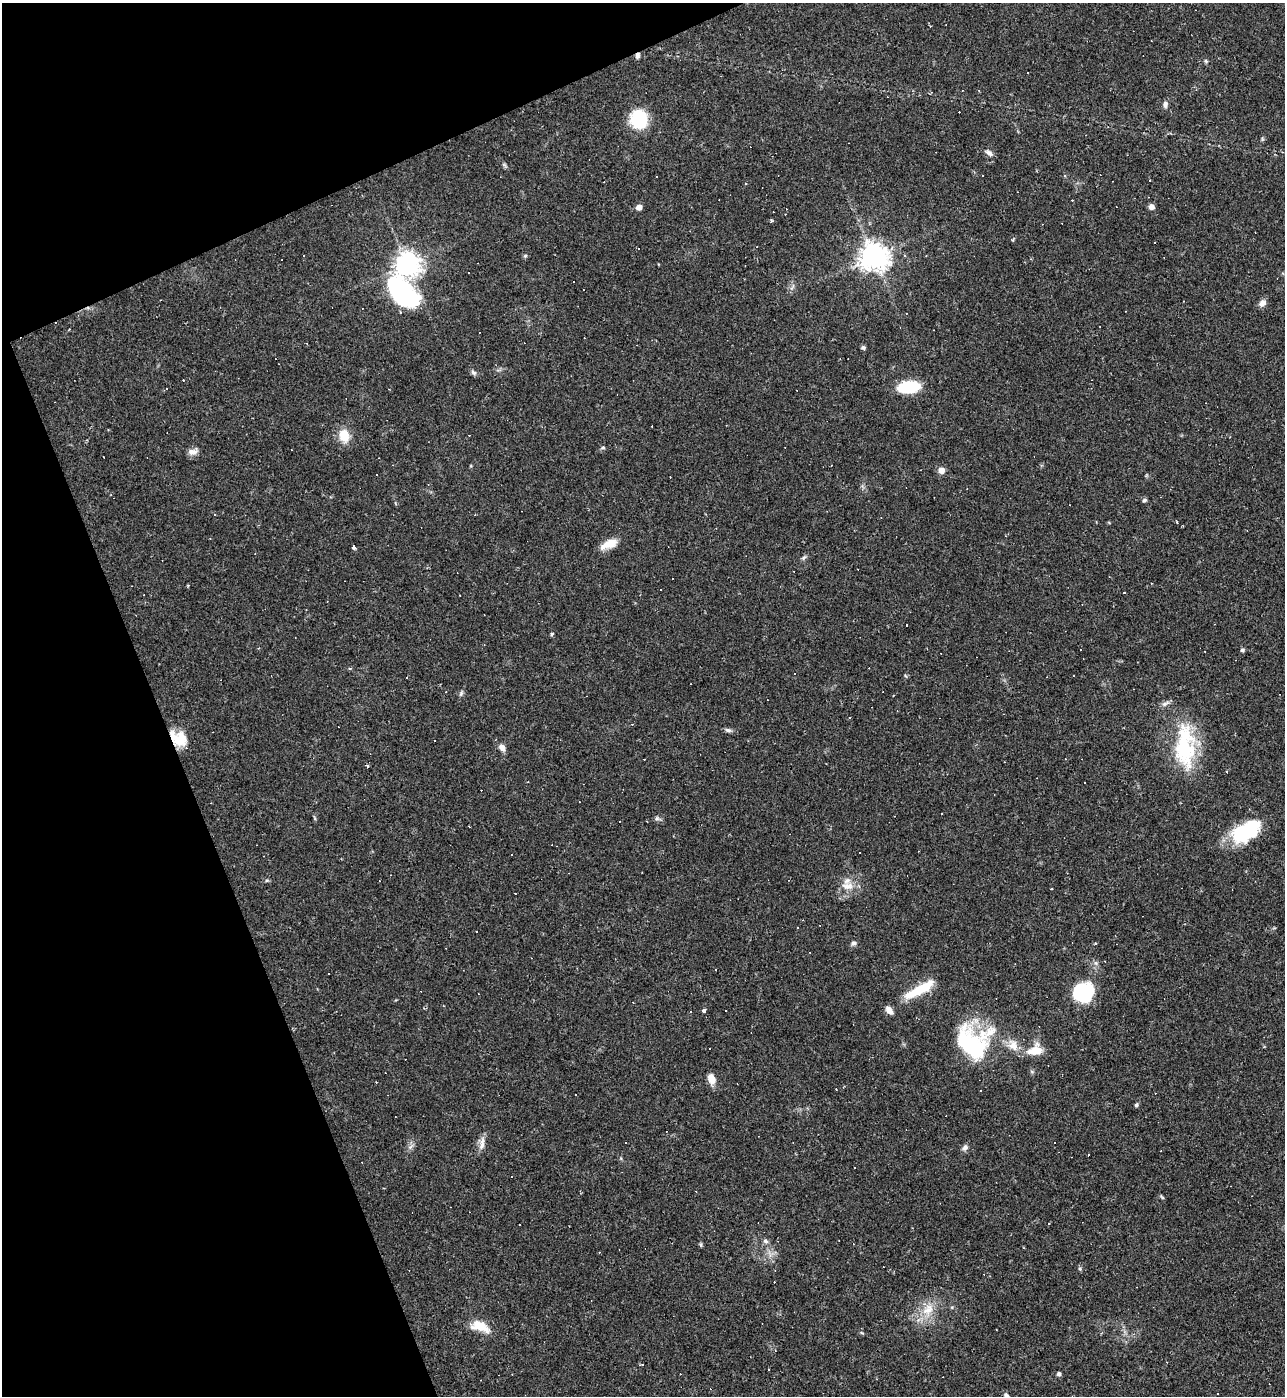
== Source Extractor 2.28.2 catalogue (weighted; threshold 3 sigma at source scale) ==
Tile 5 of 4 x 4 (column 1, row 2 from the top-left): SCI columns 150-1432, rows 2787-4180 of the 5561 x 5573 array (HDU 1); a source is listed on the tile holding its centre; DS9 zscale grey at full resolution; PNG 1287 x 1398 px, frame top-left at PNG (2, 3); no overlay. Shown black and unused: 20% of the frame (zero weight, under 2 of 3 exposures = <1% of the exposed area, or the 3 px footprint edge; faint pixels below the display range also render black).
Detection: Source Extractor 2.28.2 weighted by HDU 2 'WHT'; one run over the whole footprint, this tile lists its part. Background 0.0322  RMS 0.0048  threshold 0.0218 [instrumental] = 3 sigma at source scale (4.5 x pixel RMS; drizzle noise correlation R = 1.50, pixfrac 1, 0.05/0.05 arcsec/px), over >= 5 px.
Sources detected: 140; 1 inside a brighter object's white glare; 65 cosmic-ray / hot-pixel residue — not listed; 2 inside a brighter listed object's ellipse — not listed separately; the other 72 listed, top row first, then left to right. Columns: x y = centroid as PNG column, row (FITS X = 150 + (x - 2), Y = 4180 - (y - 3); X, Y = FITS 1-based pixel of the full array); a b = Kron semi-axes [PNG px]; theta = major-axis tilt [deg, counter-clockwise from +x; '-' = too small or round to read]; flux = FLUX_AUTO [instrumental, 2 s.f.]
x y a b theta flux
638 55 7 5 79 1.5
1206 61 5 4 - 0.61
1165 104 9 6 -90 1.5
638 119 15 13 -72 29
989 153 11 6 -33 1.8
982 175 2 2 - 0.41
1064 176 4 4 - 0.61
745 184 3 3 - 0.47
639 207 6 5 - 2.8
1151 207 6 5 - 2.5
771 220 5 3 - 0.53
638 248 3 3 - 1.1
905 255 4 3 - 0.61
525 256 5 4 - 0.69
874 256 9 8 - 580
407 264 8 7 - 470
402 293 35 23 -52 71
1262 303 10 7 43 2.3
863 347 5 5 - 0.93
473 373 9 6 -40 1.2
909 387 18 9 5 31
167 389 3 3 - 1.4
344 436 15 11 -78 8.7
603 447 6 4 0 0.6
192 452 12 7 -2 2.7
103 456 2 2 - 0.33
941 470 6 6 - 3.5
377 475 3 3 - 2.9
1144 500 6 4 22 0.77
1177 522 3 2 - 0.63
609 544 20 9 21 6.5
354 547 4 3 - 4.8
804 557 9 4 45 0.98
660 590 3 3 - 1.3
1124 592 3 2 - 0.78
906 625 3 3 - 1.3
552 634 5 3 - 0.65
1242 650 5 5 - 0.92
461 693 7 4 46 0.88
1165 704 12 5 29 1.7
728 730 9 5 -15 1.3
179 738 22 16 -34 11
502 748 8 6 -55 2.9
1185 749 51 26 -89 36
1085 782 3 3 - 0.82
657 818 6 6 - 1
1246 831 35 19 29 29
847 886 17 11 0 5.9
798 928 3 3 - 0.77
476 931 2 2 - 0.34
853 943 6 5 - 1.3
917 991 36 11 30 14
1083 991 19 17 22 33
704 1010 4 3 - 2.2
726 1011 2 2 - 0.38
971 1045 35 27 -44 58
1013 1045 17 12 -63 5.6
1035 1050 20 13 16 8.4
711 1079 12 8 -68 4.3
1136 1105 5 4 - 0.76
482 1145 12 6 65 2.7
965 1148 8 7 - 1.6
1162 1197 7 3 -37 0.62
1049 1223 3 2 - 0.48
765 1241 8 5 -27 1.1
701 1245 6 4 -72 0.6
1080 1269 6 4 -72 0.65
928 1309 19 12 43 8.5
480 1326 24 12 -19 8.8
1059 1373 4 4 - 1.5
1217 1394 3 2 - 0.34
1006 1396 9 6 -69 1.5
Overlapping masked pixels (flux is a lower limit): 2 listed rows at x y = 638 55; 179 738
Isophote crosses this tile's border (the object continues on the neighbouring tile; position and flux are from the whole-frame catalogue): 1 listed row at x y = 1006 1396